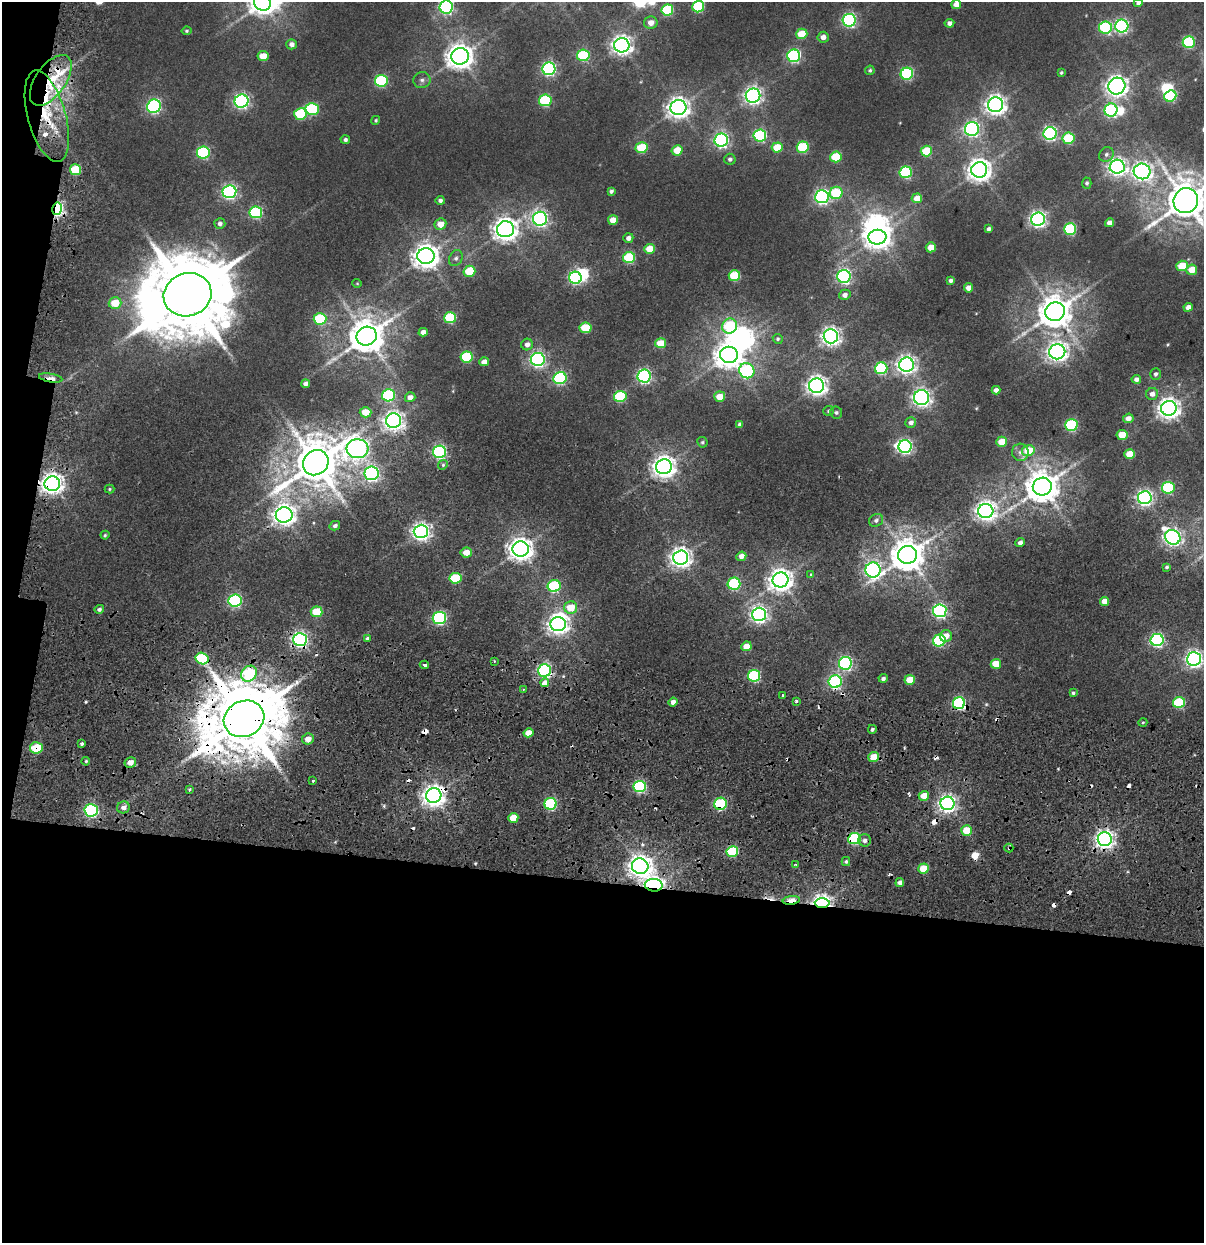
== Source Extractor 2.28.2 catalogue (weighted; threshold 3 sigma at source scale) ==
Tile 13 of 4 x 4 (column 1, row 4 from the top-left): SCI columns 240-1441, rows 909-2149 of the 5173 x 6321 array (HDU 1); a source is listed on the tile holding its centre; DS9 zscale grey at full resolution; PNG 1206 x 1245 px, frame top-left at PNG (2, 2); each listed source drawn as its Kron ellipse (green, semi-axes under 4 px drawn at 4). Shown black and unused: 31% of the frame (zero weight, under 2 of 5 exposures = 17% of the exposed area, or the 3 px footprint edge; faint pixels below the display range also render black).
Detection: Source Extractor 2.28.2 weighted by HDU 2 'WHT'; one run over the whole footprint, this tile lists its part. Background 0.0107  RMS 0.0055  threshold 0.0249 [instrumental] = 3 sigma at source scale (4.5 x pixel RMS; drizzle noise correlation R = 1.50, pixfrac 1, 0.0396/0.0396 arcsec/px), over >= 5 px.
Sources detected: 279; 2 too faint to see at this stretch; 8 inside a brighter object's white glare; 16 cosmic-ray / hot-pixel residue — neither listed nor drawn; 3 inside a brighter listed object's ellipse — not listed separately; the other 250 listed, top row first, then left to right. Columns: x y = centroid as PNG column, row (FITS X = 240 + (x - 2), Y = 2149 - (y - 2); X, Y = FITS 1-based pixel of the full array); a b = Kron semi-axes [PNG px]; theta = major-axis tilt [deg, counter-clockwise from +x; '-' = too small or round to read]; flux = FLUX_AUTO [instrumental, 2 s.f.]
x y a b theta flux
262 3 8 8 - 450
1138 3 4 4 - 1.7
956 4 5 4 - 4.9
446 7 6 6 - 120
698 7 6 5 - 41
667 10 6 5 - 35
849 20 6 6 - 110
651 23 7 6 - 3.9
949 23 5 4 - 2.3
1122 26 6 6 - 110
1105 27 6 6 - 58
187 31 5 4 - 0.71
802 34 5 5 - 14
823 37 5 5 - 3.2
1189 42 6 5 - 52
291 44 5 5 - 2.5
622 45 7 7 - 310
583 55 6 5 - 41
263 56 5 5 - 8.9
460 56 9 8 - 590
794 56 6 6 - 94
549 69 6 6 - 110
870 70 5 4 - 0.87
1061 73 3 3 - 0.73
907 74 6 6 - 69
51 80 29 15 55 27
422 80 8 8 - 2
381 81 6 6 - 56
1117 86 8 8 - 300
753 96 7 7 - 230
1170 96 6 5 - 46
545 100 6 6 - 45
241 101 7 6 - 140
996 105 8 7 - 310
154 106 7 6 - 110
678 108 8 7 - 380
312 109 6 6 - 50
1111 110 6 6 - 86
300 114 6 6 - 32
47 116 47 19 -75 33
376 120 5 4 - 0.76
972 129 7 7 - 130
1050 133 6 6 - 110
760 135 6 6 - 67
1068 138 6 5 - 31
345 140 5 4 - 1.3
721 140 7 6 - 130
777 147 5 5 - 16
803 147 6 5 - 36
641 148 6 5 - 26
677 150 5 5 - 10
926 151 5 5 - 20
203 152 6 6 - 63
1106 154 8 7 - 1.5
836 157 6 5 - 26
730 159 6 5 - 1.3
1117 167 7 7 - 250
75 170 6 5 - 25
979 170 8 7 - 450
1142 171 8 8 - 250
906 172 6 5 - 55
1087 183 5 5 - 0.97
611 191 4 4 - 1.2
229 192 7 6 - 130
836 193 6 6 - 29
822 197 7 6 - 140
917 198 5 4 - 7.6
440 200 4 4 - 1.7
1186 201 13 12 - 1700
57 209 6 4 78 120
256 212 6 6 - 60
540 219 7 7 - 170
1038 219 7 7 - 170
613 220 5 5 - 6.8
220 223 5 5 - 1.6
1109 223 4 4 - 3.2
440 224 6 5 - 6.3
506 229 8 8 - 450
989 229 4 4 - 1.6
1070 229 6 5 - 48
877 237 9 7 7 490
628 238 5 4 - 2.5
931 247 5 5 - 8.9
650 249 5 5 - 11
426 256 8 8 - 560
629 257 6 5 - 38
456 258 8 6 61 1.7
1182 266 5 5 - 15
1192 270 5 5 - 8.8
469 271 6 5 - 19
734 276 6 5 - 26
844 276 6 6 - 120
575 278 6 6 - 84
950 281 4 3 - 1.2
357 283 4 4 - 0.5
969 288 5 4 - 4.4
188 295 24 21 19 7900
845 295 6 5 - 2.2
115 303 6 5 - 12
1188 307 4 4 - 2.8
1055 312 10 9 - 1100
450 318 6 5 - 38
320 319 6 6 - 40
730 326 8 7 - 39
585 328 6 5 - 22
423 332 4 4 - 2.7
367 336 10 9 - 1200
831 336 7 7 - 260
778 339 5 4 - 0.83
661 343 5 5 - 14
527 344 6 5 - 2.5
1057 352 8 7 - 290
729 355 9 8 - 650
467 357 6 5 - 37
538 359 7 6 - 150
484 362 5 4 - 4
906 365 7 7 - 250
881 368 6 6 - 51
747 371 8 7 - 71
1156 374 6 5 - 1.4
644 376 7 6 - 130
51 378 12 3 -9 5.1
560 378 6 6 - 75
1136 379 5 4 - 2.1
306 384 4 4 - 1.9
817 386 7 7 - 310
996 390 4 4 - 2.1
1152 394 6 6 - 2.8
388 395 6 6 - 59
620 396 6 5 - 39
410 397 5 5 - 3
720 397 5 5 - 8.5
922 397 7 7 - 210
1169 408 8 7 - 380
829 411 5 5 - 0.97
366 412 6 5 - 9.1
836 412 6 6 - 1.2
1128 418 5 5 - 3.3
394 421 7 7 - 280
911 422 5 5 - 2.2
740 424 4 4 - 1.8
1071 425 6 6 - 57
1122 435 5 5 - 12
702 442 5 5 - 0.82
1002 442 5 5 - 12
905 446 6 6 - 130
357 449 11 9 -5 280
1028 451 6 5 - 16
439 452 6 6 - 99
1020 452 8 8 - 2.6
1130 454 5 5 - 13
316 463 13 12 - 2300
443 465 5 4 - 0.77
664 467 8 7 - 430
372 473 7 7 - 160
52 484 8 7 - 370
1042 487 9 9 - 1100
1168 488 6 6 - 47
109 489 5 4 - 0.7
1145 498 7 6 - 170
986 511 7 7 - 310
284 515 8 7 - 370
876 520 7 6 - 1.6
335 526 5 4 - 1.6
421 531 7 6 - 240
105 535 4 4 - 0.76
1173 537 8 7 - 210
1020 543 5 4 - 2.1
521 549 8 7 - 460
466 552 6 5 - 6.3
907 555 9 9 - 1100
741 556 5 4 - 3.3
681 557 7 7 - 340
1167 567 4 3 - 0.83
873 570 7 7 - 150
811 575 4 3 - 0.86
455 578 6 5 - 25
781 580 8 7 - 450
734 584 6 6 - 47
554 586 6 6 - 53
235 600 7 6 - 96
1104 601 5 4 - 6
571 607 6 6 - 12
99 609 5 4 - 1.4
940 611 6 6 - 120
316 612 6 5 - 18
759 614 7 6 - 190
439 618 6 6 - 86
558 624 8 7 - 340
946 636 6 6 - 4.5
300 639 7 6 - 160
368 639 3 3 - 13
939 640 6 6 - 58
1157 640 6 6 - 91
746 646 5 4 - 6.9
202 659 6 5 - 41
1194 659 7 6 - 200
494 661 4 2 - 0.52
845 663 6 6 - 98
996 664 5 5 - 9.9
424 665 4 3 - 5.6
544 670 6 6 - 100
249 674 8 7 - 43
754 676 6 6 - 59
883 678 4 4 - 1.4
910 680 5 5 - 12
835 682 6 6 - 93
545 683 4 4 - 7.7
523 689 3 2 - 0.79
1073 693 4 3 - 0.91
782 695 3 2 - 0.58
796 701 3 3 - 2.3
673 702 4 4 - 2.8
1179 702 6 5 - 42
959 703 6 6 - 78
244 719 21 17 24 6100
1143 722 4 3 - 0.58
872 729 4 3 - 2.6
529 733 5 4 - 7.3
308 739 6 5 - 5.3
82 743 3 3 - 2.2
36 748 6 6 - 21
874 757 5 5 - 10
86 761 4 3 - 0.63
130 762 6 5 - 3.9
313 780 3 3 - 4.2
640 787 6 5 - 66
190 789 3 3 - 1.5
434 796 8 7 - 410
924 796 5 5 - 8.3
947 803 7 7 - 210
551 804 6 6 - 62
720 804 6 6 - 53
123 807 6 6 - 2.3
91 810 7 6 - 97
513 818 5 5 - 8.5
967 830 5 5 - 14
854 839 6 5 - 49
1105 839 7 7 - 270
865 840 6 6 - 2.1
1009 848 4 4 - 1
732 852 6 5 - 35
846 861 4 4 - 0.86
796 865 4 3 - 0.72
640 866 8 7 - 410
923 868 5 5 - 13
900 883 4 4 - 2.4
654 885 9 6 -5 220
791 900 8 4 8 15
822 903 7 5 -1 230
Overlapping masked pixels (flux is a lower limit): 21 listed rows (the first 20) at x y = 51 80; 47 116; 75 170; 57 209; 51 378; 52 484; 300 639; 202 659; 544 670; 835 682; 959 703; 244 719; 36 748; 434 796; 720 804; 854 839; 1105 839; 1009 848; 654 885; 791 900
Isophote crosses this tile's border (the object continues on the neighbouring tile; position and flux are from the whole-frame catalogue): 6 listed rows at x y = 262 3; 1138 3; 446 7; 698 7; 1186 201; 1194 659